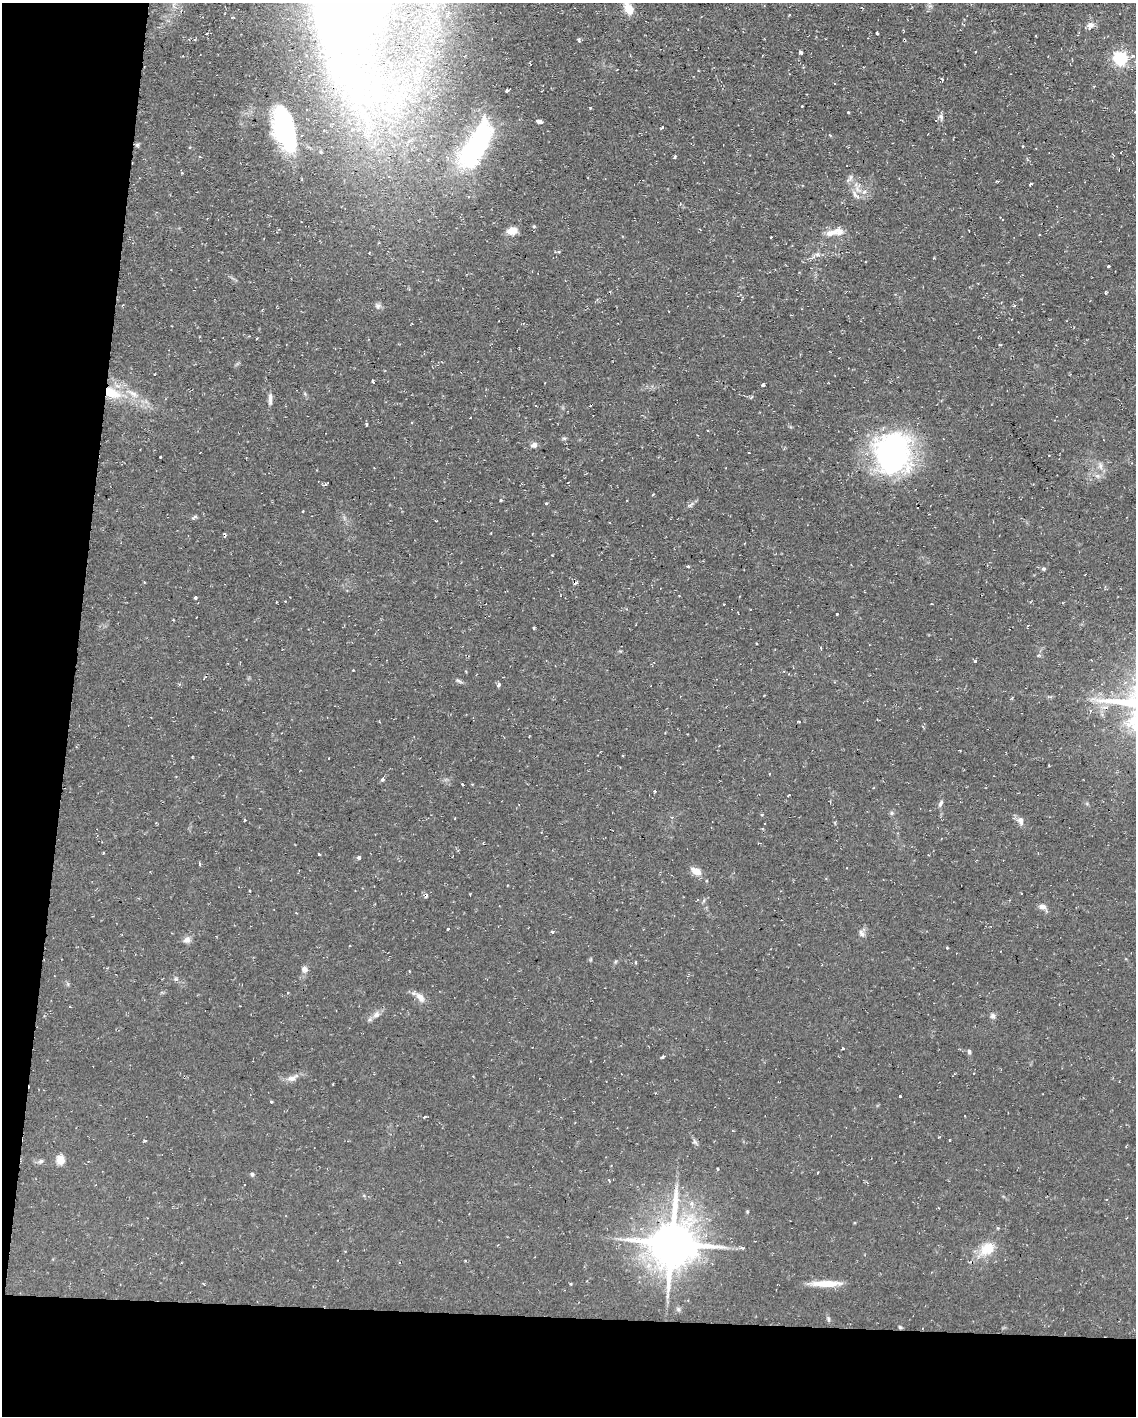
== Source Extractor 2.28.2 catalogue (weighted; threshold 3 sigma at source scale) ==
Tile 9 of 4 x 3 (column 1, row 3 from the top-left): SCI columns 1-1134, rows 216-1629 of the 4537 x 4562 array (HDU 1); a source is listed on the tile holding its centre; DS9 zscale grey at full resolution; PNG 1138 x 1418 px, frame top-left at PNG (2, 3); no overlay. Shown black and unused: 13% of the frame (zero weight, under 2 of 3 exposures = <1% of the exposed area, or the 3 px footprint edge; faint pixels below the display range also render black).
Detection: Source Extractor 2.28.2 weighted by HDU 2 'WHT'; one run over the whole footprint, this tile lists its part. Background 0.112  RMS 0.0077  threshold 0.0345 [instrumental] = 3 sigma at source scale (4.5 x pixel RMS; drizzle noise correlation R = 1.50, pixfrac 1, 0.05/0.05 arcsec/px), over >= 5 px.
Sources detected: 119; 7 cosmic-ray / hot-pixel residue — not listed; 4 inside a brighter listed object's ellipse — not listed separately; the other 108 listed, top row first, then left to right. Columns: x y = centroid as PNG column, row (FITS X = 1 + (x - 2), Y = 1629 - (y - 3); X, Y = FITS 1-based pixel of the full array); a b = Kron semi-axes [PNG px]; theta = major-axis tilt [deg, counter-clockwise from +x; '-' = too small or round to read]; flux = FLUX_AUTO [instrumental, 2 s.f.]
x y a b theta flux
629 8 16 8 -66 10
232 17 3 3 - 0.88
1090 25 11 8 45 4.1
877 33 3 3 - 6
975 51 3 3 - 0.99
801 53 4 3 - 3.7
1120 58 6 6 - 160
507 90 3 3 - 1.3
802 106 2 2 - 0.67
590 108 3 2 - 0.9
1135 112 3 2 - 0.72
848 113 3 3 - 1.1
941 117 9 6 -71 2.2
539 121 5 4 - 13
662 127 3 3 - 0.95
284 129 43 18 -75 74
475 147 45 16 61 160
675 156 4 3 - 1.1
850 178 13 4 59 2.3
1030 184 3 3 - 2.8
854 194 12 5 -65 3.4
534 226 5 3 - 0.77
512 231 12 8 12 8.1
835 231 16 8 32 5.4
1039 235 2 2 - 0.5
622 236 4 2 - 0.54
770 237 3 2 - 0.65
817 254 7 6 - 2.1
1108 266 3 3 - 3.4
1105 293 4 3 - 1
1014 306 4 3 - 1.1
372 381 4 2 - 2
763 385 4 3 - 2.3
112 393 25 13 -26 22
133 394 17 7 -33 7.8
270 399 16 5 89 3.3
366 425 3 3 - 1.1
707 431 3 2 - 0.67
564 438 6 4 -1 1.2
534 445 9 7 20 2.8
893 453 40 33 86 170
161 457 3 3 - 1.2
1100 466 10 5 -77 2.9
1097 476 7 6 - 2.3
325 484 5 3 - 2
501 500 3 3 - 1.2
546 503 4 3 - 0.83
690 505 12 4 40 2
688 566 3 3 - 1.4
1043 569 5 5 - 1.2
195 597 4 3 - 1.5
837 614 3 3 - 1.1
1028 626 3 3 - 0.91
757 643 3 2 - 0.73
975 661 4 4 - 1
353 670 2 2 - 0.46
459 681 10 4 -26 1.6
498 685 4 3 - 2.4
622 756 3 2 - 0.88
329 758 3 2 - 0.59
382 779 4 4 - 1.8
462 784 3 2 - 0.86
655 791 3 3 - 1
788 795 3 2 - 0.81
940 804 10 5 63 2
892 813 6 5 - 1.3
1020 820 11 8 -73 4
318 854 3 3 - 1.5
359 857 4 4 - 1.6
199 864 4 3 - 1.5
696 871 11 6 -30 8.3
1042 907 10 6 -5 3.5
448 929 3 2 - 1.8
552 931 6 3 15 1.1
861 933 11 5 -46 2.3
187 940 10 9 - 3.5
947 948 3 3 - 0.83
305 969 8 7 - 3.1
176 979 6 4 -17 1.3
420 997 15 8 -51 5.6
70 1007 3 2 - 0.83
376 1015 10 8 38 3.8
993 1016 8 7 - 2.3
843 1049 3 3 - 2.4
969 1052 6 5 - 1.6
662 1057 6 3 37 1
291 1078 12 7 -1 4.4
900 1096 3 3 - 3.9
271 1102 3 3 - 0.84
964 1116 3 2 - 0.58
425 1117 4 3 - 0.76
144 1140 3 3 - 1.7
949 1140 2 2 - 0.61
695 1142 9 4 -54 1.9
60 1160 5 5 - 27
41 1161 8 5 15 1.9
717 1169 3 3 - 0.77
252 1174 5 5 - 1.4
609 1180 3 3 - 1.7
747 1212 5 3 - 0.77
672 1243 16 14 80 2500
743 1248 4 4 - 0.86
987 1249 24 17 34 16
570 1284 4 3 - 0.75
826 1284 33 7 0 14
678 1309 6 5 - 1.4
828 1319 7 4 -71 1.4
900 1327 5 5 - 1
Overlapping masked pixels (flux is a lower limit): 1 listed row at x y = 112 393
Isophote crosses this tile's border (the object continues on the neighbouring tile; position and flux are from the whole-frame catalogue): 2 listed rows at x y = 629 8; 1135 112
Unlisted compact peaks at least as high as the median listed source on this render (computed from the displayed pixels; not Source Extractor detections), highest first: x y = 579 40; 378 306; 534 628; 193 518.